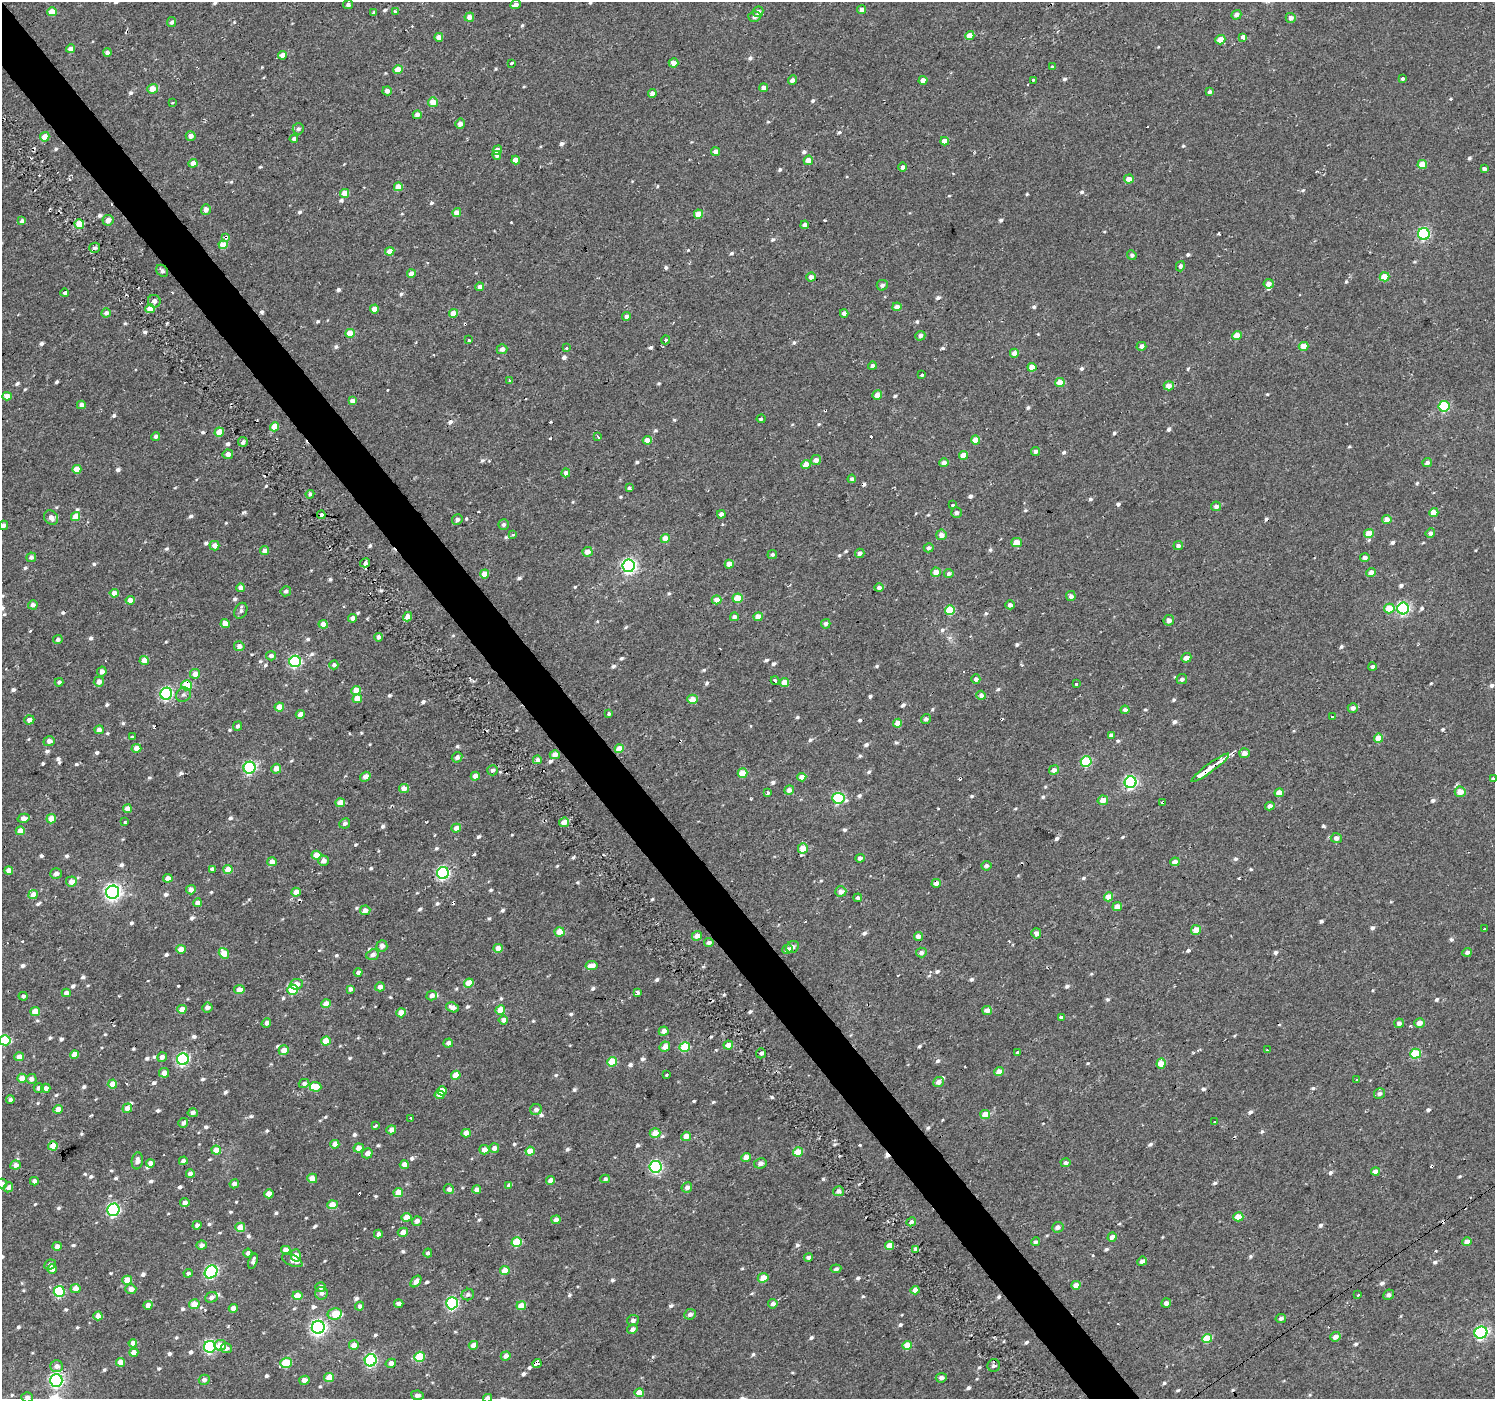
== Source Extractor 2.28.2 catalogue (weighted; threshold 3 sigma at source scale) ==
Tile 11 of 4 x 4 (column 3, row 3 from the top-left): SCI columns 3037-4529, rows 1627-3023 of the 6021 x 5949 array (HDU 1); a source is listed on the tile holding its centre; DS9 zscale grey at full resolution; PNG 1497 x 1401 px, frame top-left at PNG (2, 2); each listed source drawn as its Kron ellipse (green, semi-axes under 4 px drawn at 4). Shown black and unused: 3% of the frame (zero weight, under 2 of 3 exposures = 2% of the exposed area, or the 3 px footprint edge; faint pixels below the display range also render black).
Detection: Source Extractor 2.28.2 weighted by HDU 2 'WHT'; one run over the whole footprint, this tile lists its part. Background 0.00284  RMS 0.0057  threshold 0.0255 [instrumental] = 3 sigma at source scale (4.5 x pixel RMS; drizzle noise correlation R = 1.50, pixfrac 1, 0.0396/0.0396 arcsec/px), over >= 5 px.
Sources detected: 924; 34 cosmic-ray / hot-pixel residue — neither listed nor drawn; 8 inside a brighter listed object's ellipse — not listed separately; of the other 882, all 500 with FLUX_AUTO >= 1.51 (the completeness limit of this list) listed and drawn (382 fainter detections not listed), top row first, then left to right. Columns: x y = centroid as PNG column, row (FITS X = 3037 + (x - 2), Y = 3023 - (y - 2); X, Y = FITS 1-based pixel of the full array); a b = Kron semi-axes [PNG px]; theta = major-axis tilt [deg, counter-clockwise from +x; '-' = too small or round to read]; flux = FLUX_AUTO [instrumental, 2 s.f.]
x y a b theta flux
348 5 5 4 - 1.6
515 5 5 4 - 2.6
862 10 4 4 - 2.5
395 11 3 3 - 3.5
52 12 4 4 - 8.5
758 12 5 5 - 2.8
374 13 4 3 - 2.2
1236 15 5 4 - 2.2
469 17 5 4 - 3.8
754 17 6 5 - 1.9
1291 18 5 5 - 2.7
172 22 5 4 - 1.8
970 36 5 4 - 8.1
439 37 4 4 - 3
1243 37 4 3 - 31
1220 40 5 4 - 6.2
71 49 4 4 - 3.2
107 52 4 4 - 2
283 55 4 4 - 5.6
511 63 3 3 - 4.9
673 63 5 4 - 4.5
1052 67 3 3 - 2.4
398 70 4 4 - 8.5
1403 79 4 3 - 3.8
792 80 5 4 - 2.3
923 80 4 4 - 4.4
1033 80 3 3 - 2.4
764 88 4 4 - 3.6
153 89 5 5 - 6.6
387 91 5 4 - 2.7
1209 92 4 3 - 6.1
652 93 4 4 - 3.1
433 102 5 5 - 8
172 103 3 3 - 2
417 115 4 4 - 2.8
460 124 5 4 - 3.2
298 129 6 5 - 1.6
191 136 5 4 - 3.3
45 137 5 4 - 6.6
294 139 4 4 - 1.7
945 141 4 4 - 4.5
497 150 5 4 - 3.1
716 152 4 4 - 3.9
497 155 4 4 - 2.4
516 160 4 4 - 4.7
808 160 5 4 - 5.1
193 163 4 4 - 4.5
1422 165 5 4 - 8.1
902 167 4 4 - 1.7
1484 169 4 4 - 1.6
1129 179 5 4 - 4.4
398 187 4 4 - 6.7
345 193 4 4 - 7.5
206 210 5 4 - 3.2
457 212 4 4 - 4.4
698 214 4 4 - 8.7
108 220 5 5 - 3.5
22 221 4 4 - 2.1
79 224 5 4 - 12
805 225 4 4 - 2.3
1424 234 6 6 - 78
225 237 4 3 - 4.7
223 245 4 4 - 8
95 248 5 5 - 2.3
390 251 4 4 - 4.9
1132 255 5 4 - 1.5
1180 266 5 4 - 1.6
162 271 6 5 - 1.8
411 274 4 4 - 4.2
811 277 4 4 - 3.1
1385 277 5 4 - 9.8
1269 284 5 5 - 2.6
882 285 6 5 - 1.8
480 287 4 4 - 2.8
65 293 4 3 - 7.1
154 301 6 6 - 2.4
897 307 5 4 - 4
150 309 4 4 - 8
374 309 4 4 - 5.4
106 313 5 4 - 2.2
454 313 4 4 - 7.8
844 313 4 4 - 3.2
627 316 4 4 - 2.2
350 333 5 4 - 11
920 336 5 5 - 2
1237 336 5 4 - 7.6
469 340 3 3 - 4.9
666 340 4 3 - 2.4
1141 346 5 4 - 2.3
1303 346 5 4 - 7.9
566 348 3 3 - 1.7
502 349 5 5 - 2.5
1014 353 4 4 - 4
872 366 4 4 - 1.5
1032 367 4 4 - 6.4
922 375 3 3 - 4.1
510 381 3 3 - 3.3
1060 383 4 4 - 8.8
1169 386 5 4 - 5.2
877 395 5 4 - 4.8
7 396 4 4 - 5.2
352 401 4 4 - 3.6
81 405 4 4 - 2.4
1444 406 5 5 - 35
761 419 4 3 - 3.4
275 427 5 4 - 9.1
219 432 5 4 - 8.8
156 436 4 4 - 1.6
597 436 3 3 - 2.3
647 440 4 4 - 7.1
975 440 4 4 - 7.9
243 442 5 4 - 2.9
1036 452 5 4 - 2.4
228 454 5 4 - 3.5
963 455 5 4 - 6
816 460 5 5 - 3.4
944 463 5 4 - 3.6
1427 463 5 4 - 2.5
806 464 5 4 - 6.3
77 469 4 4 - 7.9
566 473 4 4 - 2.7
852 479 4 4 - 1.7
629 488 3 3 - 3
310 494 4 4 - 1.6
952 505 3 3 - 2.3
1216 506 5 5 - 2.2
957 512 5 5 - 1.9
1434 512 4 4 - 7.5
721 514 4 4 - 2.4
321 515 4 3 - 17
51 517 8 6 -49 3.3
76 517 5 4 - 7.5
457 520 5 5 - 2.1
1387 520 5 4 - 4.8
504 524 5 5 - 1.6
3 525 5 4 - 1.6
1430 533 4 4 - 2
1369 534 5 4 - 8.7
513 535 3 3 - 1.6
941 535 5 5 - 3.3
665 539 4 4 - 8.1
1017 542 5 4 - 7.3
214 546 5 5 - 4.5
1178 546 5 4 - 1.8
929 548 5 4 - 1.8
264 551 4 4 - 3.4
587 552 5 4 - 3.8
860 553 5 4 - 2.2
772 555 5 4 - 1.6
31 557 5 4 - 2.1
1365 558 5 4 - 2.3
365 563 5 4 - 2.3
729 564 4 4 - 7.1
629 566 6 6 - 130
936 572 5 4 - 4.4
1371 572 5 4 - 3.8
485 574 4 4 - 6.4
949 574 5 4 - 1.8
241 588 4 4 - 4.1
879 588 5 4 - 1.7
286 591 5 5 - 1.7
114 593 4 4 - 4.3
1071 596 5 5 - 2.3
738 598 5 4 - 14
130 600 5 4 - 5.2
716 600 5 4 - 4.5
33 605 4 4 - 2.3
1010 605 5 4 - 1.9
1389 608 5 5 - 10
1403 608 6 6 - 80
950 610 5 4 - 16
241 611 8 6 63 1.7
407 617 5 4 - 4.5
734 617 4 4 - 2.3
758 617 4 4 - 4.8
352 618 4 4 - 2.4
1169 620 5 5 - 2.8
225 624 4 4 - 5.6
323 624 4 4 - 4.2
826 624 5 4 - 2.1
378 637 4 4 - 2.4
58 640 5 4 - 1.8
239 646 5 5 - 2.7
271 656 5 4 - 1.8
1186 658 5 4 - 3.6
144 660 5 4 - 5
295 661 6 5 - 71
334 665 4 4 - 1.9
1372 667 4 4 - 1.8
102 672 5 4 - 2.5
195 674 5 4 - 4.7
976 679 4 4 - 2.1
1182 679 5 5 - 1.6
775 681 4 3 - 2.2
59 682 4 4 - 1.5
99 682 5 5 - 3.3
784 682 4 4 - 6.8
1076 684 3 3 - 4.5
187 685 5 5 - 22
356 690 4 4 - 7.6
166 694 6 6 - 79
183 695 8 7 - 1.7
981 695 5 4 - 2.2
357 699 4 4 - 6.8
692 699 5 4 - 6.5
279 707 5 4 - 7.9
1353 708 5 5 - 2.4
1125 710 4 4 - 2.1
300 714 4 4 - 3.5
609 714 3 3 - 2.6
1332 717 3 3 - 1.9
926 719 5 4 - 1.7
29 720 5 4 - 2.9
898 723 4 4 - 5.5
237 726 5 4 - 1.5
99 730 5 4 - 2.9
1112 736 4 4 - 13
132 737 4 3 - 2.9
1378 738 5 4 - 8.3
49 741 5 5 - 3
136 748 5 4 - 5.5
619 749 4 4 - 7.7
1244 753 5 5 - 3.7
555 755 5 4 - 4.6
457 757 5 5 - 2.3
537 760 4 4 - 2.5
1086 762 5 5 - 31
250 768 6 6 - 80
1210 768 23 3 36 41
276 769 5 4 - 4.5
493 770 5 5 - 1.6
1054 770 5 4 - 3.3
742 773 5 4 - 9.1
475 776 4 4 - 4.2
365 777 5 4 - 3.4
802 777 4 4 - 3.8
1493 778 3 3 - 2.3
1130 782 6 6 - 85
404 788 5 4 - 4.3
789 790 5 4 - 2.7
1460 792 5 5 - 6.3
768 793 4 3 - 6.8
1279 793 4 4 - 7.7
838 798 6 5 - 44
1103 800 5 5 - 5.6
1163 802 3 3 - 1.7
340 803 5 4 - 6.8
1270 806 4 4 - 2.6
127 809 4 4 - 5.3
23 818 6 4 14 3.5
51 819 5 4 - 9.1
125 822 3 3 - 2.3
564 822 5 4 - 4.9
345 823 5 5 - 1.6
456 828 5 4 - 3.9
20 831 4 4 - 5.5
1336 838 5 5 - 2.5
803 848 5 5 - 8.5
316 855 5 4 - 8.4
860 858 4 4 - 2.4
323 861 5 5 - 3.4
272 862 5 4 - 4.8
1175 862 5 4 - 3.6
986 866 5 4 - 1.9
212 869 4 4 - 2
228 869 5 4 - 8
9 870 4 4 - 4.9
56 873 6 5 - 2.8
443 873 6 6 - 91
168 878 5 4 - 4.8
71 881 5 5 - 4.8
936 883 4 4 - 3.3
191 890 5 4 - 3.2
841 891 5 5 - 2.8
113 892 6 6 - 190
296 892 4 4 - 4.8
33 895 5 4 - 5.3
1108 897 4 4 - 8.2
858 898 4 4 - 1.5
197 903 4 4 - 3.1
1117 907 5 4 - 4.2
365 910 5 4 - 3.5
1484 929 3 3 - 2.2
1196 930 5 4 - 5.9
560 932 5 4 - 8.3
1036 933 5 5 - 2.1
697 936 5 4 - 4.1
918 936 4 4 - 4.2
709 942 4 4 - 1.9
382 946 6 5 - 2.4
792 947 6 5 - 2.2
498 948 4 4 - 5.2
181 949 5 4 - 4.9
787 949 5 4 - 3.1
1467 952 5 4 - 1.6
224 953 5 5 - 8.6
921 953 5 5 - 1.9
373 955 6 5 - 2.2
591 966 6 4 8 5.5
358 972 4 4 - 1.8
469 983 5 4 - 9
296 984 6 5 - 3.6
380 987 5 4 - 3
350 989 4 4 - 1.6
239 990 5 4 - 5.8
293 990 5 5 - 25
66 993 4 4 - 2.5
638 993 4 3 - 5
23 996 4 4 - 1.7
432 996 5 4 - 2.4
326 1004 5 4 - 5.7
207 1007 5 5 - 2.8
453 1007 7 4 -20 3.2
182 1009 4 4 - 5
500 1010 5 4 - 8.9
987 1010 4 4 - 3.6
35 1011 5 4 - 8
401 1013 5 4 - 6.6
1061 1018 4 3 - 6.9
503 1020 5 4 - 2.9
266 1023 5 4 - 2.5
1399 1023 5 4 - 1.7
1420 1023 5 5 - 4.4
664 1031 5 4 - 2.9
5 1040 5 5 - 26
326 1041 5 4 - 8.6
448 1043 5 4 - 2.4
728 1045 5 4 - 3.7
665 1047 5 5 - 4.1
685 1047 5 5 - 24
284 1050 5 5 - 6.4
1267 1050 3 3 - 4.6
761 1053 5 5 - 1.8
1017 1053 3 3 - 4.5
74 1054 4 4 - 5.2
1415 1054 5 5 - 23
19 1057 5 4 - 5.5
162 1057 5 4 - 2.9
183 1059 6 6 - 82
612 1062 5 4 - 14
1161 1063 5 4 - 7.8
999 1071 5 4 - 4.2
164 1073 5 4 - 4.1
456 1075 4 4 - 10
666 1075 3 3 - 3.2
22 1078 5 4 - 7.3
31 1079 5 5 - 2.9
1356 1079 3 3 - 1.9
938 1082 5 4 - 2.7
304 1083 5 4 - 1.7
112 1084 5 4 - 7
316 1087 5 5 - 8.7
39 1088 5 4 - 2.5
46 1088 4 4 - 2.9
442 1091 4 4 - 7.4
1379 1093 6 5 - 1.9
439 1095 5 4 - 5.6
10 1100 4 4 - 1.8
127 1108 5 4 - 4.9
58 1109 4 4 - 4.7
536 1109 6 5 - 2.2
193 1113 5 4 - 2.4
985 1115 5 4 - 8.1
411 1118 3 3 - 3.5
1215 1122 4 3 - 3.3
183 1123 5 4 - 1.9
375 1126 4 3 - 3
391 1130 5 4 - 2.9
466 1133 4 4 - 4.2
655 1133 5 5 - 6.9
686 1136 5 4 - 4.7
335 1144 4 4 - 4.3
53 1146 5 4 - 8.6
359 1148 5 4 - 5.4
494 1148 5 4 - 2.9
216 1150 5 4 - 7.4
484 1150 5 4 - 4.1
530 1151 4 4 - 6.9
798 1152 5 4 - 8.6
367 1153 5 5 - 3.5
746 1157 4 4 - 5.8
137 1161 8 5 82 2.5
183 1161 4 4 - 2.8
150 1163 4 4 - 2.9
760 1163 6 5 - 2.7
1066 1163 5 4 - 1.8
15 1165 5 4 - 2.9
404 1165 4 4 - 4.8
655 1167 6 6 - 78
1375 1172 4 4 - 4.5
190 1174 4 4 - 3.6
312 1178 5 4 - 5.7
605 1179 5 4 - 1.6
551 1180 4 4 - 3.8
34 1181 4 4 - 2.4
2 1184 5 5 - 3.1
234 1184 5 4 - 3
509 1185 4 4 - 2.4
8 1187 5 4 - 2.4
687 1187 5 5 - 2.8
449 1189 5 5 - 2.3
477 1189 4 4 - 3.4
838 1191 5 5 - 2.3
398 1192 5 4 - 8.8
269 1194 5 4 - 6.8
185 1203 4 4 - 3.1
332 1205 5 4 - 8.1
113 1210 6 6 - 94
406 1217 5 4 - 7.7
1238 1217 5 4 - 7.5
556 1220 5 4 - 4.2
417 1221 5 5 - 2.5
911 1222 5 4 - 2.1
197 1225 4 4 - 2.3
240 1227 5 4 - 7.9
1058 1227 6 5 - 2.4
403 1232 5 4 - 4.3
378 1234 4 4 - 2.1
1112 1237 5 4 - 3
517 1242 5 5 - 23
1035 1242 4 4 - 1.7
1467 1242 4 4 - 4.3
202 1245 5 4 - 2.4
57 1246 4 4 - 3.1
889 1246 4 4 - 7.3
916 1249 4 3 - 2.6
286 1250 4 4 - 6.1
248 1253 4 4 - 2
428 1253 4 4 - 1.6
296 1255 6 5 - 9
808 1257 4 4 - 2.1
292 1260 11 5 -27 3.3
253 1261 8 4 72 2
1142 1261 5 4 - 2.3
50 1264 6 4 26 1.6
52 1269 5 4 - 4.6
836 1269 5 4 - 1.6
505 1270 5 4 - 8
211 1272 7 6 - 87
188 1273 4 4 - 1.6
763 1278 5 4 - 6.4
127 1280 5 4 - 10
416 1281 7 4 48 3.2
1076 1285 4 4 - 5.1
321 1287 5 4 - 2.3
76 1289 5 4 - 5.5
131 1289 5 5 - 3.9
915 1290 4 4 - 5.3
59 1291 5 5 - 41
322 1293 6 6 - 2
468 1294 6 5 - 1.5
1358 1295 3 2 - 1.5
1389 1295 5 5 - 1.5
297 1296 5 4 - 7.9
211 1297 6 5 - 2.1
452 1303 6 6 - 78
1166 1303 5 4 - 2.3
194 1304 5 5 - 9
399 1304 5 4 - 2.1
773 1304 5 4 - 2.5
148 1305 4 4 - 3.5
360 1306 4 4 - 1.6
521 1306 5 4 - 8.2
233 1308 4 4 - 4.4
335 1314 7 5 11 10
690 1314 6 5 - 2.3
98 1316 4 4 - 5.8
1281 1319 5 4 - 1.7
633 1320 6 5 - 1.7
318 1327 6 6 - 170
632 1329 5 4 - 2.1
1481 1333 6 6 - 84
1335 1337 5 4 - 3.6
1207 1338 5 4 - 15
133 1343 4 4 - 3.6
220 1345 6 5 - 6.5
354 1345 5 4 - 4.9
473 1345 5 4 - 4.4
907 1345 5 4 - 9.1
210 1347 6 6 - 75
226 1348 5 5 - 2.3
134 1352 4 4 - 5.2
506 1356 5 4 - 3.1
420 1357 5 5 - 22
371 1360 6 6 - 74
120 1362 4 4 - 6.9
286 1363 6 5 - 22
391 1363 5 4 - 3
537 1363 4 3 - 30
57 1366 6 6 - 3.4
994 1366 6 6 - 1.6
329 1377 5 4 - 8.3
941 1378 5 5 - 2
56 1380 6 6 - 110
204 1380 5 5 - 2.1
304 1380 5 4 - 3.6
639 1393 5 4 - 6.1
417 1395 6 4 -8 2
27 1397 5 5 - 2.1
487 1398 4 4 - 2.3
Overlapping masked pixels (flux is a lower limit): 10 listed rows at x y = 225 237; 321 515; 187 685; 1210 768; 1163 802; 936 883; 183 1059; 53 1146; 318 1327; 537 1363
Isophote crosses this tile's border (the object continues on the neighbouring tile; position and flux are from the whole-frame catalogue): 6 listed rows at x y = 3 525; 1493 778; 5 1040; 2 1184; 27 1397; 487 1398